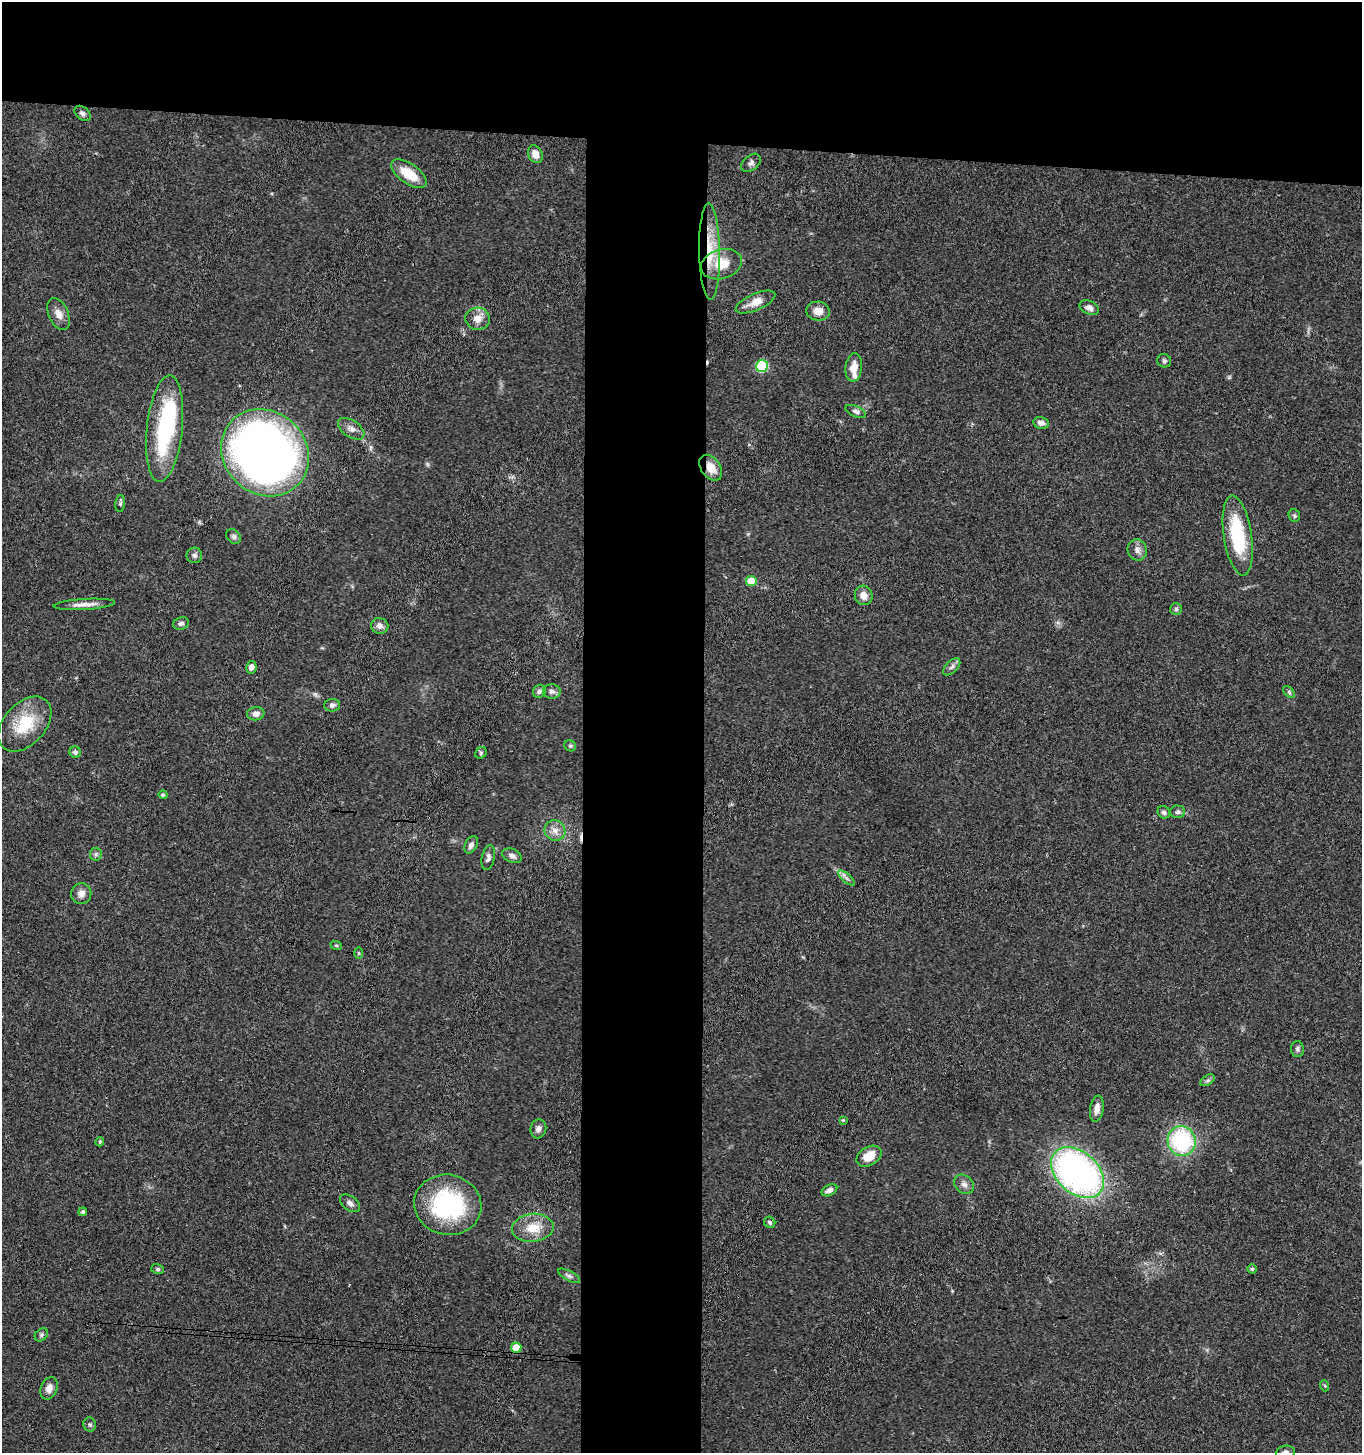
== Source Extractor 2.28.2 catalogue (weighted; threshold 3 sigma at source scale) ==
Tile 2 of 3 x 3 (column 2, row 1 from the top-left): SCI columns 1565-2924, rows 2909-4359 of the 4441 x 4368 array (HDU 1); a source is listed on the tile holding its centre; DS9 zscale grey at full resolution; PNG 1364 x 1455 px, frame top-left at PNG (2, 2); each listed source drawn as its Kron ellipse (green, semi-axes under 4 px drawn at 4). Shown black and unused: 18% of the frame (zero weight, under 3 of 4 exposures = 6% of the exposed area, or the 3 px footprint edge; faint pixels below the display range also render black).
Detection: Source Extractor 2.28.2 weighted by HDU 2 'WHT'; one run over the whole footprint, this tile lists its part. Background 0.0675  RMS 0.0053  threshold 0.0238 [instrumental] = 3 sigma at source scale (4.5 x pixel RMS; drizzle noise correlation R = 1.50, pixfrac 1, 0.05/0.05 arcsec/px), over >= 5 px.
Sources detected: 85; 1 too faint to see at this stretch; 1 inside a brighter object's white glare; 2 cosmic-ray / hot-pixel residue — neither listed nor drawn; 1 inside a brighter listed object's ellipse — not listed separately; the other 80 listed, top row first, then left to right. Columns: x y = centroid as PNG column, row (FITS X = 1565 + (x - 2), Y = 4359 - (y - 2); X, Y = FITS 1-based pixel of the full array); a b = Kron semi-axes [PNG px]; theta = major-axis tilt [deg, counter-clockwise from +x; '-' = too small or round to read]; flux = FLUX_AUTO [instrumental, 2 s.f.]
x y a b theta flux
83 113 9 6 -41 1.7
535 154 9 7 -65 4.2
751 163 11 7 37 2
409 174 20 10 -35 12
710 252 48 10 -89 18
721 264 21 14 16 13
755 302 21 8 23 6.5
1089 308 10 6 -25 2.8
818 311 12 9 -7 4.9
59 314 17 10 -66 4.3
478 319 12 11 - 5.3
1164 361 7 6 - 1.2
762 366 6 6 - 38
854 367 14 8 84 6.1
856 411 11 5 -23 1.8
1041 423 8 6 -11 2.4
165 429 54 18 84 53
351 429 15 8 -33 3.1
265 453 46 41 -43 380
711 468 14 9 -55 6.8
120 504 8 5 85 1.1
1294 516 6 5 - 0.99
1238 536 40 14 -81 33
234 537 8 6 -45 1.5
1137 550 10 9 - 3
194 555 8 7 - 1.8
751 581 5 5 - 9.8
864 595 10 9 - 4.3
84 604 31 5 4 4.7
1176 609 6 6 - 1.1
181 623 8 6 21 1.4
380 626 8 8 - 2.8
251 667 6 5 - 2.1
952 667 10 5 45 1.9
539 691 7 6 - 1.5
552 691 9 7 -2 2.1
1289 692 7 4 -46 0.84
332 705 8 6 3 1.7
256 714 8 6 7 3.2
25 724 32 21 47 22
570 746 6 5 - 0.89
75 752 6 5 - 1.6
481 753 6 5 - 0.94
163 795 4 4 - 1
1164 812 7 6 - 1.4
1178 812 7 6 - 1.4
555 830 10 10 - 3.9
471 845 9 6 62 2.2
96 854 6 6 - 1.2
512 856 10 6 -23 2.1
488 858 13 6 79 2
846 878 10 3 -40 1.4
81 894 10 10 - 3.4
336 945 6 3 -19 0.66
359 953 6 4 90 0.59
1297 1049 8 6 -88 1.5
1208 1080 8 5 31 1.1
1097 1109 13 6 81 3.5
843 1120 4 4 - 0.63
538 1129 9 8 - 2.4
1182 1141 15 14 - 52
100 1142 4 3 - 0.58
869 1156 13 9 30 7.9
1077 1173 30 21 -42 180
964 1184 11 8 -41 2.5
829 1190 8 5 29 2.3
350 1203 11 7 -37 2.3
448 1205 34 30 -12 60
83 1212 4 4 - 1.1
770 1222 6 5 - 1
533 1228 21 14 6 10
158 1269 6 5 - 0.93
1252 1269 4 4 - 0.9
569 1276 12 5 -27 1.6
41 1335 7 5 47 1.1
516 1348 5 5 - 10
1325 1386 5 3 - 0.55
49 1388 11 8 68 3.7
90 1424 7 6 - 1.2
1285 1452 9 6 12 2
Overlapping masked pixels (flux is a lower limit): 2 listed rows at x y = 710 252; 711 468
Isophote crosses this tile's border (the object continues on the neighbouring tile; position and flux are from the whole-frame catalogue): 1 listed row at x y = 1285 1452